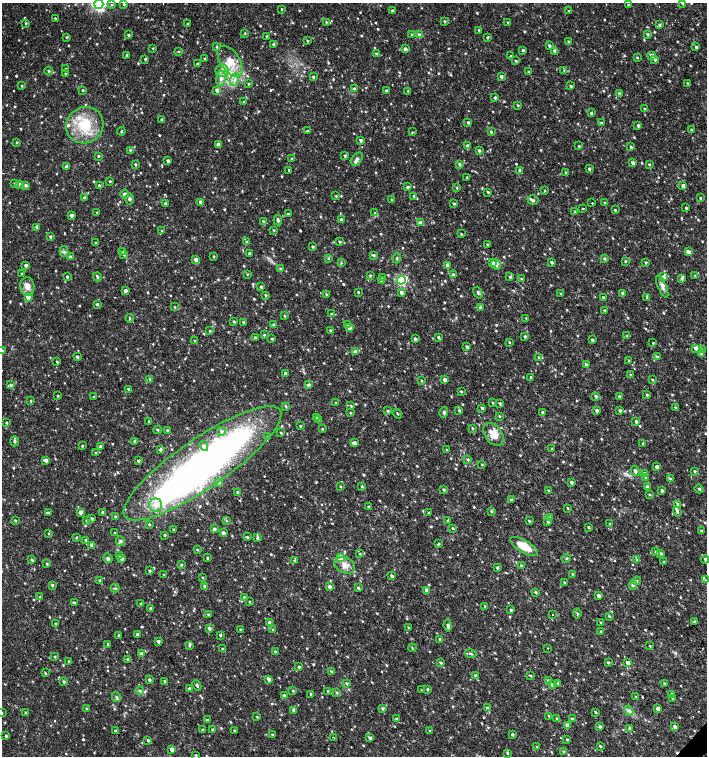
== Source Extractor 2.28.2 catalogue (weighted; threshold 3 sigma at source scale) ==
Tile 6 of 4 x 4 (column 2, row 2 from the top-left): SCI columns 1636-3044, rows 3013-4519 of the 6025 x 6032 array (HDU 1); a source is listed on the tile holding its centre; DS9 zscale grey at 2 x 2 block average (1 PNG px = mean of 2 x 2 image px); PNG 709 x 758 px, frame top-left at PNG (2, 3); each listed source drawn as its Kron ellipse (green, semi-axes under 4 px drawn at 4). Shown black and unused: <1% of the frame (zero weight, under 2 of 3 exposures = <1% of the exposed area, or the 3 px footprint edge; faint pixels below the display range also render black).
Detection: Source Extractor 2.28.2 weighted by HDU 2 'WHT'; one run over the whole footprint, this tile lists its part. Background 0.0175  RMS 0.003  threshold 0.0137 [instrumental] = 3 sigma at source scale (4.5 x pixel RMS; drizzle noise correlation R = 1.50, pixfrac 1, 0.0396/0.0396 arcsec/px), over >= 5 px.
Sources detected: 976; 1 inside a brighter object's white glare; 1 cosmic-ray / hot-pixel residue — neither listed nor drawn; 15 inside a brighter listed object's ellipse — not listed separately; of the other 959, all 500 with FLUX_AUTO >= 0.618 (the completeness limit of this list) listed and drawn (459 fainter detections not listed), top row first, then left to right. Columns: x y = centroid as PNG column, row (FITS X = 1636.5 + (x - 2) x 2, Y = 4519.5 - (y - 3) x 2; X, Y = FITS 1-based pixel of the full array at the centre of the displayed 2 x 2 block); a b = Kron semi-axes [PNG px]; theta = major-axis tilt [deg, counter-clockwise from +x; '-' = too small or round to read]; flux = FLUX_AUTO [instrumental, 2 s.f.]
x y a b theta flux
683 3 3 3 - 1.1
99 4 5 4 - 160
124 4 3 3 - 0.77
111 5 3 3 - 0.66
628 5 3 2 - 0.67
281 9 2 2 - 0.78
392 11 3 3 - 1.4
569 11 3 2 - 0.64
55 18 2 2 - 0.74
444 21 2 2 - 0.88
326 22 3 3 - 0.69
508 22 2 2 - 0.73
26 23 3 2 - 0.79
187 24 2 2 - 0.66
659 25 3 3 - 1.3
479 30 2 2 - 0.75
245 34 3 2 - 0.63
412 34 3 2 - 0.64
647 34 3 2 - 1.2
129 35 3 2 - 1.2
419 35 3 3 - 2.7
267 36 3 3 - 0.92
67 37 3 3 - 0.91
487 37 2 2 - 1
307 41 2 2 - 0.83
568 41 3 2 - 0.73
274 44 3 3 - 2.3
549 45 3 2 - 1.4
217 47 3 3 - 0.75
696 47 3 2 - 1.4
153 48 3 2 - 0.66
405 49 3 3 - 3
523 50 3 2 - 1.1
179 51 3 3 - 0.67
555 51 4 3 - 2.4
376 54 3 2 - 0.79
127 55 3 2 - 1.3
652 55 3 3 - 3.2
510 56 2 2 - 0.89
637 57 3 2 - 0.77
145 59 2 2 - 0.87
205 59 2 2 - 0.98
655 60 4 3 - 1.3
230 61 17 9 -56 13
516 61 3 2 - 0.73
197 64 2 2 - 0.98
65 69 3 2 - 0.72
564 70 3 3 - 0.66
48 71 4 3 - 0.65
222 71 6 6 - 3.5
529 72 4 2 - 0.67
66 74 3 3 - 0.75
501 76 3 3 - 2
313 77 3 3 - 1.1
221 78 7 4 82 3
235 80 6 4 70 2.7
688 83 2 2 - 1.4
248 84 3 2 - 0.65
22 86 3 2 - 0.65
571 86 3 2 - 1.2
354 89 3 3 - 1.8
83 90 3 2 - 0.81
217 90 4 3 - 1.8
387 91 2 2 - 2.2
408 91 3 2 - 0.78
620 93 3 3 - 1.5
495 98 2 2 - 1.2
244 102 3 3 - 0.84
518 105 3 3 - 0.85
645 109 3 3 - 1.2
591 113 3 2 - 1.3
162 120 3 2 - 1.9
468 122 3 3 - 1.2
601 123 3 3 - 0.78
85 125 19 18 - 28
638 125 3 2 - 1.4
691 130 3 2 - 0.77
121 131 4 2 - 0.67
307 131 2 2 - 0.84
412 132 4 3 - 0.73
491 132 3 2 - 1
361 140 3 3 - 1.4
17 142 3 2 - 0.79
218 144 3 3 - 2.9
468 146 3 3 - 2.9
579 146 3 2 - 0.8
631 147 3 3 - 0.7
130 150 3 3 - 0.8
479 150 3 2 - 1.4
98 156 3 2 - 0.76
345 156 3 3 - 0.98
292 159 3 3 - 0.63
357 159 7 5 54 2.2
168 161 3 3 - 1.4
633 163 3 3 - 1.9
135 164 3 2 - 0.82
459 164 3 3 - 1.2
649 164 3 2 - 0.79
67 167 3 3 - 3
589 169 3 3 - 1.1
289 170 2 2 - 0.8
520 170 3 3 - 2.4
565 172 2 2 - 0.67
467 177 3 3 - 1
110 181 2 2 - 0.81
14 184 3 2 - 0.67
19 184 4 3 - 1.6
26 185 4 3 - 1.4
99 185 3 3 - 1
683 186 3 3 - 2.7
407 187 3 3 - 1.6
457 188 3 2 - 0.71
545 190 3 3 - 0.72
488 192 2 2 - 0.84
125 194 4 3 - 2.3
336 196 3 3 - 0.65
414 196 3 3 - 0.81
85 197 3 3 - 1.2
700 198 2 2 - 0.69
129 199 5 4 - 1.4
392 200 3 2 - 1.1
533 200 5 4 - 1.6
201 202 3 3 - 3
454 203 3 3 - 0.93
592 203 2 2 - 1.1
605 203 3 3 - 0.99
165 204 4 3 - 1.3
686 208 3 2 - 0.91
583 209 2 2 - 0.79
615 210 2 2 - 0.64
97 212 2 2 - 0.68
575 212 3 3 - 1
375 213 3 3 - 0.71
288 214 3 2 - 1.1
72 215 3 3 - 2.8
278 220 5 3 - 1.7
341 220 3 2 - 2.1
263 221 4 2 - 0.82
420 223 3 3 - 2.6
37 227 3 3 - 1.1
274 230 3 3 - 0.67
162 231 3 2 - 0.87
461 234 3 2 - 0.68
50 236 3 2 - 1.5
246 242 3 2 - 0.7
340 242 3 2 - 0.89
95 243 3 3 - 0.71
487 244 3 3 - 0.75
313 246 3 2 - 0.89
64 252 5 4 - 1.5
123 252 3 2 - 0.64
688 252 3 3 - 4
249 253 3 2 - 0.92
124 255 3 3 - 0.67
373 255 3 3 - 1.3
214 256 3 2 - 0.82
70 257 3 3 - 1.1
397 258 5 2 - 0.76
196 259 3 3 - 2.7
328 259 2 2 - 0.77
604 259 3 3 - 1.1
625 261 3 2 - 0.78
551 262 3 3 - 1.6
646 262 3 3 - 0.88
341 263 3 3 - 0.75
492 263 4 3 - 3
26 265 2 2 - 1.9
448 265 3 3 - 3.6
496 265 5 4 - 2.5
280 269 3 3 - 0.9
22 274 3 3 - 0.91
247 274 3 3 - 0.63
453 274 3 3 - 1.1
370 275 3 3 - 0.98
695 276 3 3 - 0.76
67 277 2 2 - 1.3
97 277 4 3 - 1
382 277 3 3 - 0.98
510 277 3 3 - 1.3
663 277 3 3 - 2
682 278 3 3 - 1.3
522 279 4 3 - 1
381 280 3 2 - 1.8
401 280 4 4 - 67
27 286 9 7 -83 5.3
662 286 12 4 -66 2.7
261 287 2 2 - 1.4
125 291 3 2 - 2.9
358 292 2 2 - 0.79
401 292 3 3 - 2.1
478 293 6 3 -69 1.3
623 293 3 3 - 2.7
326 294 3 2 - 0.98
561 294 3 2 - 0.83
266 295 3 3 - 0.87
28 297 3 3 - 3
603 297 3 2 - 0.82
646 297 4 3 - 0.74
97 304 3 2 - 1.2
175 307 3 2 - 0.69
480 308 3 3 - 1.6
605 310 2 2 - 1
332 314 3 3 - 2
284 316 3 2 - 0.68
130 318 4 2 - 0.63
526 318 3 2 - 0.99
234 322 3 2 - 0.88
243 322 3 3 - 0.86
274 324 3 3 - 1.1
347 325 3 3 - 0.73
349 328 4 3 - 3.1
330 330 3 2 - 0.69
210 331 3 3 - 0.73
264 335 4 3 - 0.65
525 336 3 2 - 1.2
627 336 3 3 - 0.7
438 337 3 3 - 1
255 338 3 3 - 1.2
272 339 2 2 - 0.99
415 339 3 2 - 2.1
592 340 2 2 - 1.7
195 341 3 2 - 0.67
509 342 3 2 - 0.66
653 343 2 2 - 0.62
467 347 4 3 - 1.3
696 348 3 3 - 2.7
702 349 4 3 - 1.2
2 351 3 3 - 0.99
355 352 3 3 - 4.6
701 354 3 3 - 2.7
657 356 3 3 - 0.94
77 357 3 3 - 1.2
538 357 4 3 - 1
629 361 2 2 - 0.77
57 362 2 2 - 0.99
586 365 3 2 - 1.1
285 373 3 3 - 1.4
631 375 3 3 - 0.75
531 377 2 2 - 1.1
150 379 3 3 - 0.75
652 379 3 2 - 0.76
444 380 3 3 - 3
422 381 3 3 - 0.69
11 385 4 3 - 1.6
308 385 3 3 - 1.4
129 389 3 3 - 1.8
461 391 3 2 - 0.82
647 395 3 3 - 0.81
58 396 2 2 - 0.74
596 396 3 3 - 1.1
619 396 3 2 - 1.2
94 397 2 2 - 0.66
31 401 3 2 - 0.63
336 403 2 2 - 0.82
493 403 3 2 - 0.73
500 403 3 3 - 1.1
286 406 3 3 - 0.77
351 406 3 3 - 0.88
482 408 3 2 - 1.2
676 408 3 3 - 1.1
459 410 3 3 - 1.1
596 410 3 2 - 1.9
620 410 3 3 - 1.4
388 411 3 3 - 1.1
444 412 5 3 - 1.4
542 412 3 2 - 1.6
350 413 2 2 - 0.62
397 414 5 2 - 0.63
499 416 3 2 - 0.7
317 417 3 3 - 0.67
319 420 2 2 - 2.4
149 421 3 2 - 0.99
636 421 3 2 - 1.7
7 423 2 2 - 0.79
300 426 3 2 - 0.64
472 428 3 3 - 0.8
322 429 3 2 - 0.76
158 430 4 2 - 0.81
168 430 3 2 - 1.2
221 431 4 4 - 1.6
281 433 3 2 - 0.81
493 434 12 8 -52 9
268 437 4 3 - 0.89
14 441 5 3 - 1.4
135 441 3 2 - 1.2
354 443 3 3 - 2.3
643 443 3 3 - 0.97
82 446 3 2 - 0.7
101 446 3 2 - 1.2
204 446 5 4 - 2.1
552 448 3 3 - 0.66
160 450 3 3 - 1.2
447 450 3 2 - 0.78
96 453 3 3 - 0.87
468 459 3 2 - 1.1
46 460 3 3 - 2.5
138 461 3 3 - 0.88
202 463 94 24 35 380
482 464 3 3 - 0.64
657 467 3 3 - 3.6
635 471 5 3 - 1.9
695 471 3 2 - 1
644 474 3 3 - 3.3
645 477 3 3 - 0.88
671 479 3 3 - 1.5
219 482 4 3 - 0.94
571 482 3 2 - 1.4
340 486 3 2 - 0.68
362 486 4 3 - 0.84
647 487 3 2 - 1.9
699 489 4 3 - 1.2
444 490 3 3 - 1.2
548 490 3 2 - 0.64
662 490 4 3 - 1.4
238 492 3 2 - 1.1
650 494 2 2 - 0.86
511 500 3 3 - 1.1
678 504 4 3 - 1.1
156 505 6 6 - 6.2
369 507 3 2 - 1.5
568 508 3 2 - 0.65
491 511 3 3 - 0.93
48 512 3 3 - 1
80 512 3 3 - 2.8
103 512 3 2 - 1.1
677 512 5 4 - 1.3
428 513 3 3 - 0.82
115 517 3 3 - 1.3
92 518 3 2 - 1.1
549 518 3 3 - 2.5
15 521 3 2 - 0.94
87 521 3 3 - 0.85
226 521 4 3 - 0.81
447 521 3 3 - 0.68
529 521 3 2 - 0.83
548 522 3 3 - 1.1
149 524 3 2 - 0.77
610 524 3 2 - 0.65
588 527 3 2 - 0.97
453 528 4 2 - 0.77
173 529 2 2 - 0.66
214 529 4 3 - 1.4
701 531 3 3 - 0.62
49 533 3 3 - 0.63
115 533 3 2 - 0.75
223 533 3 3 - 2.9
165 535 2 2 - 0.91
247 537 3 3 - 0.76
76 538 3 2 - 0.64
257 538 3 3 - 1.2
86 540 3 3 - 1.2
120 541 5 4 - 1.5
438 544 3 2 - 0.71
92 545 3 3 - 2.2
524 546 15 6 -31 15
197 550 3 3 - 0.64
656 552 3 3 - 1.8
661 553 4 3 - 1.1
359 554 3 3 - 0.62
120 555 4 3 - 0.73
108 558 5 4 - 1.6
207 558 2 2 - 0.88
341 558 3 3 - 11
567 558 4 2 - 0.67
122 559 3 3 - 1.9
705 559 4 2 - 0.84
32 560 4 3 - 1
636 560 3 3 - 0.64
294 561 3 3 - 0.76
664 562 3 3 - 0.73
47 564 3 2 - 0.74
181 565 4 3 - 0.84
345 565 11 7 -26 6.1
521 566 3 2 - 1.2
497 568 3 3 - 0.83
149 571 3 3 - 0.95
573 574 3 2 - 0.84
164 575 3 2 - 0.62
392 576 4 3 - 1.1
202 577 3 2 - 0.66
705 580 3 3 - 0.74
100 581 3 3 - 1.3
637 581 4 2 - 0.68
564 582 4 2 - 0.66
52 585 3 3 - 1.1
633 585 4 4 - 2
205 586 3 3 - 1.5
329 587 3 3 - 2.7
115 588 4 3 - 0.9
358 588 3 3 - 1.2
427 590 3 3 - 2.4
535 592 3 2 - 1
599 596 3 3 - 3.6
39 597 2 2 - 3
244 597 3 3 - 1.2
74 602 3 3 - 1.3
250 602 3 2 - 0.68
141 603 3 3 - 0.79
485 606 3 2 - 0.65
151 608 3 3 - 1.6
511 610 3 2 - 1.2
577 613 5 3 - 0.9
208 614 3 3 - 0.83
552 615 2 2 - 1
609 616 3 3 - 0.75
694 621 3 2 - 0.94
270 622 3 3 - 3.1
601 622 3 2 - 0.66
55 624 3 2 - 0.63
448 626 6 3 -83 2
409 627 3 3 - 0.74
209 628 3 3 - 1.9
272 629 3 2 - 0.62
241 630 3 2 - 0.99
601 632 3 2 - 0.93
119 635 2 2 - 0.97
138 635 3 3 - 2.6
220 635 3 3 - 0.85
440 639 3 3 - 0.96
158 641 3 2 - 1.4
108 644 2 2 - 0.91
189 645 3 3 - 1
650 646 3 2 - 0.63
412 648 4 2 - 0.7
548 648 2 2 - 1.2
222 649 3 2 - 1
275 652 3 2 - 1.1
141 654 3 3 - 2.3
471 654 6 3 -14 1.1
55 657 2 2 - 0.8
127 659 3 3 - 1.1
69 661 3 2 - 0.8
608 662 3 2 - 0.89
628 662 3 2 - 2.9
441 663 4 3 - 0.93
299 667 2 2 - 1.3
331 671 3 3 - 0.8
45 673 3 2 - 0.71
476 675 3 3 - 1.5
530 675 3 2 - 0.89
269 679 4 3 - 2.8
149 680 3 2 - 1.3
64 681 3 3 - 1.2
165 681 3 3 - 0.9
549 681 3 3 - 1.3
347 683 3 3 - 1.1
558 683 3 2 - 0.64
552 684 4 3 - 1.4
665 684 3 3 - 0.94
197 685 5 2 - 1.2
189 688 3 2 - 1.5
427 689 3 3 - 1.1
140 690 4 3 - 1.1
422 690 3 2 - 0.64
293 691 3 2 - 0.77
328 691 3 2 - 0.93
336 692 3 3 - 0.87
311 694 2 2 - 1.2
671 694 3 3 - 1.5
284 696 3 2 - 1.9
116 697 5 3 - 1.1
636 697 3 2 - 0.81
673 698 3 3 - 1.1
86 708 3 2 - 0.64
383 708 4 4 - 1.1
487 708 3 3 - 1.6
658 709 3 3 - 3
294 710 3 3 - 2.6
629 711 5 2 - 1.1
595 712 4 2 - 0.8
2 713 3 2 - 0.95
26 713 3 2 - 1.1
549 716 3 2 - 0.72
257 717 3 2 - 0.62
397 718 3 3 - 0.68
557 718 3 2 - 0.72
573 719 3 3 - 0.85
207 720 3 3 - 1
567 725 3 3 - 2.1
600 726 3 3 - 1.2
675 727 3 3 - 2.2
630 728 3 3 - 2
202 730 3 3 - 0.78
212 730 3 2 - 1
115 731 3 3 - 0.98
234 731 3 3 - 0.8
430 731 3 2 - 0.93
512 734 2 2 - 1.2
272 735 3 2 - 1.1
6 736 3 2 - 1
333 737 2 2 - 0.78
370 738 3 3 - 1.7
567 739 3 2 - 0.82
148 740 3 2 - 1.1
600 746 3 2 - 0.7
537 747 3 2 - 0.76
172 749 3 3 - 2.5
564 752 3 2 - 0.76
507 753 3 3 - 0.75
196 755 3 2 - 0.66
Isophote crosses this tile's border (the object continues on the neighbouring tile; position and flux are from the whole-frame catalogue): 4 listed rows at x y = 683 3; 99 4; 2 351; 2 713
Diffuse or blended objects may show on this block-average render without a row.